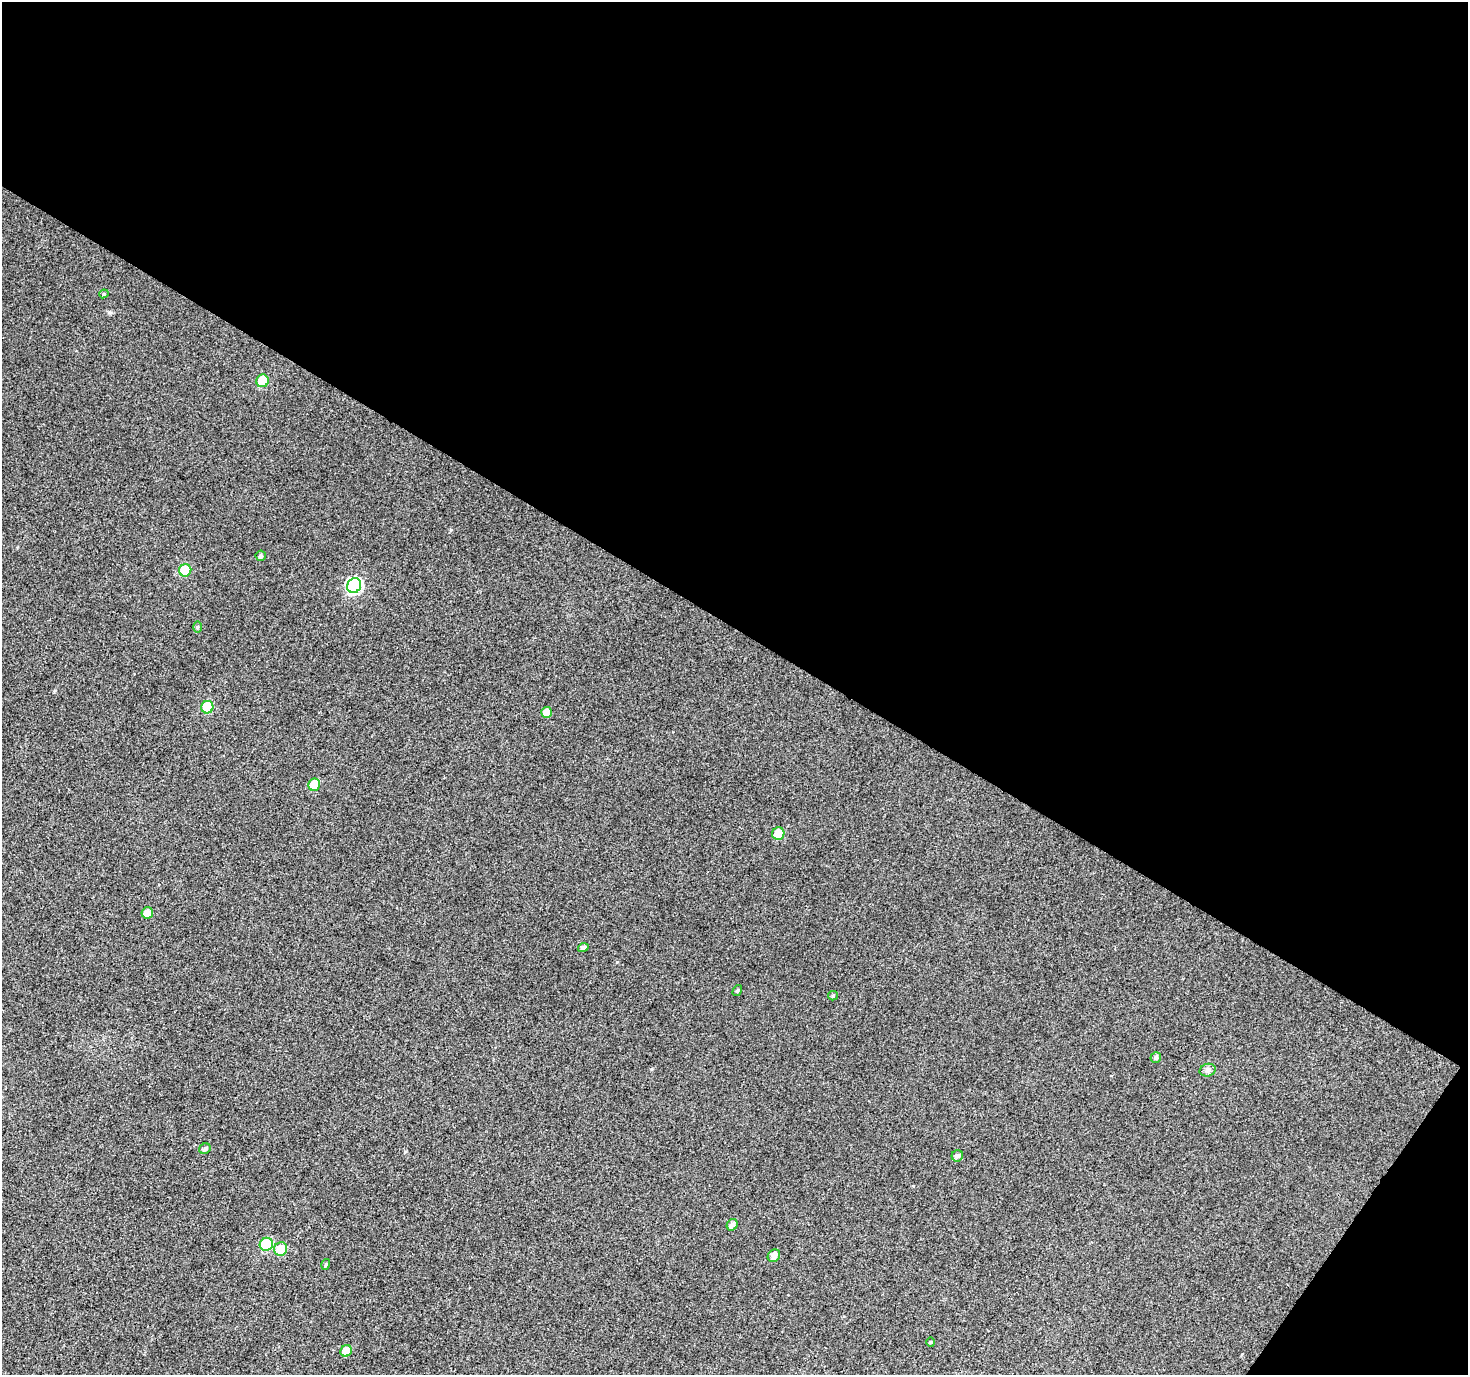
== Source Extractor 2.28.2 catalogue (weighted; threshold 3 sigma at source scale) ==
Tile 2 of 2 x 2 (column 2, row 1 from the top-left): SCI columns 1468-2933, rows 1493-2865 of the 2934 x 2965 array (HDU 1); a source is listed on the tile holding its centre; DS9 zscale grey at full resolution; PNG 1470 x 1377 px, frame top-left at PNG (2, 2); each listed source drawn as its Kron ellipse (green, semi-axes under 4 px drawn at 4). Shown black and unused: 47% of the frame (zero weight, under 3 of 4 exposures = <1% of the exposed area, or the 3 px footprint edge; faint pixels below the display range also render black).
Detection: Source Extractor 2.28.2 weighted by HDU 2 'WHT'; one run over the whole footprint, this tile lists its part. Background 0.0154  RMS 0.011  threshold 0.05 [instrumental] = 3 sigma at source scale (4.5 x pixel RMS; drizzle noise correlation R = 1.50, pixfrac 1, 0.0396/0.0396 arcsec/px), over >= 5 px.
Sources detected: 25; all 25 listed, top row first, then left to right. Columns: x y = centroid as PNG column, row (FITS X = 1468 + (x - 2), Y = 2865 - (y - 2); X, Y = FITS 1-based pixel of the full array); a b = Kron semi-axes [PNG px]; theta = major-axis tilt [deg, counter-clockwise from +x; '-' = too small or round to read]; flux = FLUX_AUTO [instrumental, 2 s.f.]
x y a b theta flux
104 294 5 4 - 1.5
262 381 6 6 - 25
261 556 5 5 - 2.3
185 570 6 6 - 35
354 585 7 7 - 140
197 627 6 4 89 1.3
207 707 6 6 - 34
546 712 5 5 - 9.9
314 785 6 6 - 23
778 834 6 6 - 21
147 913 6 5 - 8
583 948 5 4 - 3.3
737 991 6 4 57 1.3
833 996 5 4 - 1.4
1156 1058 5 5 - 2.8
1208 1070 8 6 16 3.3
205 1149 6 5 - 2.8
957 1156 6 5 - 3.1
732 1225 6 5 - 4.4
266 1244 7 6 - 43
281 1249 7 6 - 20
774 1256 7 5 47 6.6
326 1264 5 4 - 1.5
930 1342 5 3 - 1
346 1351 6 5 - 11
Unlisted compact peaks at least as high as the median listed source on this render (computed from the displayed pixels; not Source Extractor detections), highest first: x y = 451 530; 651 1069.